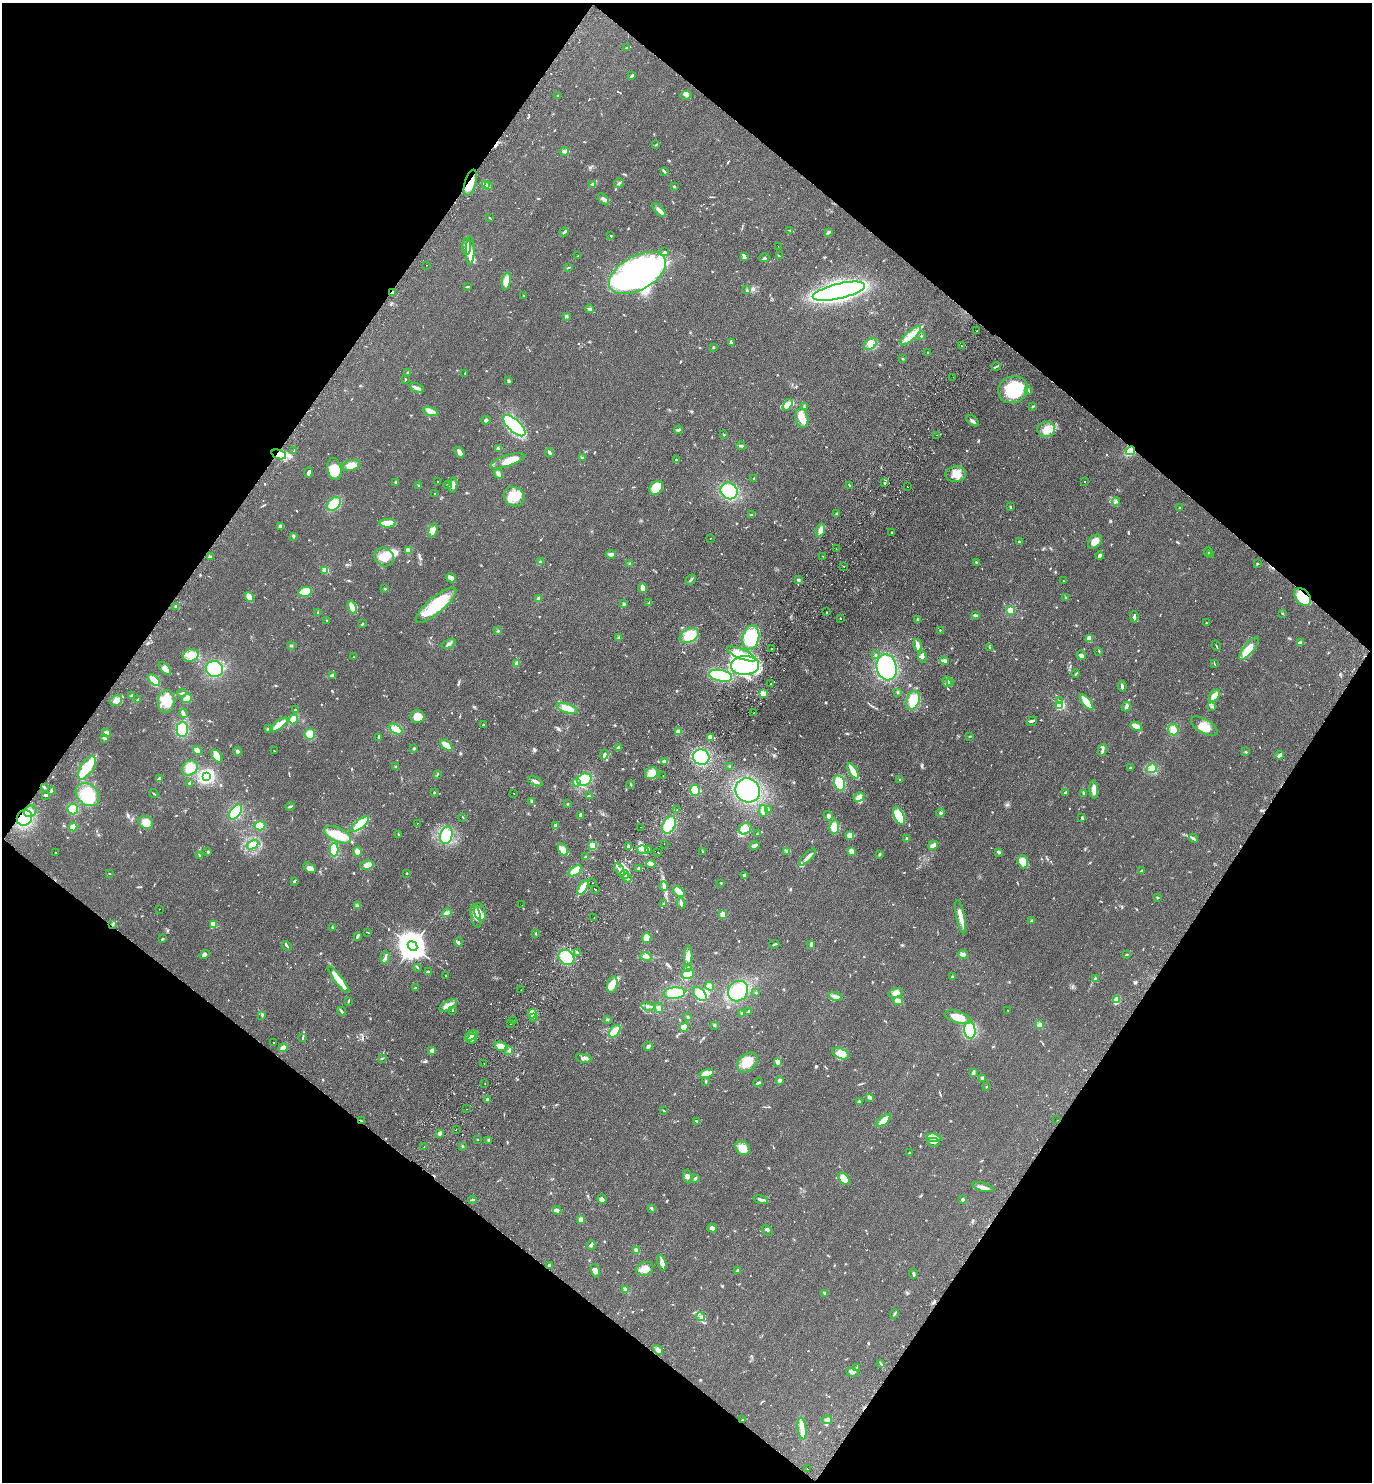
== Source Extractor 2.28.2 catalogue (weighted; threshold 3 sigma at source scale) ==
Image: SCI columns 202-5678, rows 37-5956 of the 6020 x 5993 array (HDU 1 of 3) = the unmasked area's bounding box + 8 px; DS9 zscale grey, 4 x 4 block average (1 PNG px = mean of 4 x 4 image px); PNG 1374 x 1484 px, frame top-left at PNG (2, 3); each listed source drawn as its Kron ellipse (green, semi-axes under 4 px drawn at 4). Shown black and unused: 49% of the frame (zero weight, under 2 of 3 exposures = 3% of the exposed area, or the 3 px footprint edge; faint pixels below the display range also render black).
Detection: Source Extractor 2.28.2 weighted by HDU 2 'WHT'. Background 0.0949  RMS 0.009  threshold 0.0403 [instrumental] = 3 sigma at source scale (4.5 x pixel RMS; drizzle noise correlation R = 1.50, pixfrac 1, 0.05/0.05 arcsec/px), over >= 5 px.
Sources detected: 1045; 4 too faint to see at this stretch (4 x 4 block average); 10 inside a brighter object's white glare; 17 cosmic-ray / hot-pixel residue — neither listed nor drawn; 22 coinciding with a brighter row at this scale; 93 inside a brighter listed object's ellipse — not listed separately; of the other 899, all 500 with FLUX_AUTO >= 3.23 (the completeness limit of this list) listed and drawn (399 fainter detections not listed), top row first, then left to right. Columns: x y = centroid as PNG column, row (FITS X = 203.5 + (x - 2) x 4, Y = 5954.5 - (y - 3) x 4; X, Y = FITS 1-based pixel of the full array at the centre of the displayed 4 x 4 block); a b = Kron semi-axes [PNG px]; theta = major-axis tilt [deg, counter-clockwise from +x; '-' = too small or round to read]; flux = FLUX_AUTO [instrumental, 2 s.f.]
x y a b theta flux
626 48 4 2 - 7.2
632 76 3 2 - 7.1
686 95 6 4 10 14
558 96 2 2 - 5.3
656 145 3 2 - 3.8
564 151 5 2 - 16
664 172 3 2 - 5.9
470 183 13 5 73 67
619 183 5 2 - 5.3
485 184 3 3 - 16
592 184 3 2 - 5.6
489 186 2 2 - 4.5
674 186 3 2 - 6.1
604 199 7 2 -47 12
659 210 8 3 -49 22
489 218 2 2 - 3.3
790 230 3 2 - 3.9
564 232 5 2 - 7.6
829 232 3 2 - 4.8
611 236 2 2 - 4.6
467 246 8 4 89 33
778 246 2 2 - 11
470 251 14 4 90 41
665 252 4 2 - 7.5
578 256 3 2 - 4.8
779 256 3 2 - 3.9
744 257 4 4 - 9.6
764 258 5 2 - 8.7
426 265 2 2 - 8.1
569 267 4 2 - 3.4
638 273 31 17 29 1400
506 281 9 4 81 52
467 287 4 2 - 3.9
747 290 4 2 - 4.4
839 291 27 7 13 1900
393 293 3 2 - 19
523 296 2 2 - 3.9
589 309 4 2 - 10
566 316 3 3 - 7.8
977 331 2 2 - 5.1
911 336 13 4 42 75
921 336 2 2 - 5.4
731 343 4 2 - 9.8
870 344 7 5 40 26
961 345 2 2 - 6.1
713 347 2 2 - 5.3
928 352 2 2 - 5.3
903 359 3 2 - 3.9
996 366 4 2 - 6.2
408 373 3 2 - 7.8
465 373 2 2 - 4.9
953 377 2 2 - 9.6
405 379 3 2 - 3.5
509 381 3 2 - 9.8
417 388 8 2 -23 24
1013 390 15 13 24 300
1028 390 2 2 - 3.6
787 405 6 4 59 23
804 406 4 2 - 4.9
1033 406 3 2 - 4.7
430 411 8 4 -17 31
802 418 10 6 -79 62
486 420 4 3 - 9.4
972 421 7 3 -38 14
514 426 14 6 -43 560
1046 429 9 7 -1 49
678 430 4 3 - 7.7
724 435 2 2 - 3.6
937 435 2 2 - 3.4
741 446 4 3 - 7.8
499 448 4 2 - 5
294 451 2 2 - 5.1
1130 451 5 4 - 100
459 452 6 4 -52 17
549 453 4 2 - 20
279 454 7 4 -20 57
582 457 3 2 - 7.3
676 460 3 2 - 8.1
507 461 17 5 19 75
351 465 9 5 13 37
334 469 11 7 -77 110
309 473 5 3 - 12
498 474 5 2 - 19
956 474 10 7 6 51
754 478 2 2 - 3.6
396 482 3 2 - 5.6
438 482 2 2 - 5.6
1084 482 2 2 - 6.4
884 483 2 2 - 5.9
418 485 3 2 - 5.8
448 485 4 2 - 5.6
453 485 7 3 80 18
849 485 2 2 - 3.8
907 487 2 2 - 4
656 488 8 6 46 90
729 491 9 8 - 180
435 494 2 2 - 5.6
514 496 10 9 - 110
1116 501 4 2 - 6.4
334 504 8 5 44 90
1010 507 4 2 - 5
1180 508 3 2 - 6.5
837 514 4 3 - 7.5
751 515 4 2 - 4
388 523 8 3 2 91
280 526 3 3 - 11
433 530 7 3 76 32
820 530 7 3 74 32
892 532 2 2 - 5
293 536 2 2 - 13
710 538 2 2 - 4.2
1095 541 8 5 46 45
1019 542 2 2 - 10
836 549 2 2 - 17
408 550 3 3 - 20
1208 552 5 2 - 5.4
611 554 5 3 - 13
1211 554 4 2 - 5.2
823 556 2 2 - 4.3
1100 556 4 2 - 18
210 557 3 2 - 5.2
384 557 10 9 - 75
540 562 3 2 - 16
976 562 2 2 - 3.3
1257 563 2 2 - 4.3
630 564 2 2 - 8.4
844 566 2 2 - 4.4
325 570 2 2 - 250
451 578 5 3 - 31
691 580 5 2 - 7.6
798 580 3 2 - 5.6
1063 581 2 2 - 5.1
385 588 2 2 - 3.3
643 588 5 3 - 37
305 592 7 5 11 110
249 597 5 3 - 53
1066 597 2 2 - 6.3
1303 597 10 6 -51 170
538 598 3 2 - 12
649 603 3 2 - 4.3
624 604 2 2 - 43
436 605 25 8 40 250
176 606 3 2 - 5.9
352 607 6 3 -66 60
1010 610 3 3 - 33
318 612 3 2 - 4.8
826 612 2 2 - 3.3
1282 613 3 2 - 4.4
975 615 4 2 - 6.8
1134 617 5 2 - 10
840 618 2 2 - 8.9
327 620 2 2 - 3.3
918 620 2 2 - 8.9
1206 623 3 2 - 3.2
362 624 3 2 - 6.5
940 630 2 2 - 3.4
498 631 3 2 - 4.5
689 636 10 6 26 120
619 637 2 2 - 11
751 638 12 8 76 190
1089 639 4 3 - 29
1300 643 4 3 - 20
449 644 7 3 23 14
917 645 6 3 -76 24
291 646 3 2 - 5.6
1216 646 5 2 - 4.7
989 647 2 2 - 4.8
1249 648 14 5 51 86
772 649 2 2 - 19
1099 651 2 2 - 4.8
741 654 15 5 -23 65
191 655 8 6 17 45
876 655 2 2 - 5.7
1081 655 5 3 - 13
354 657 2 2 - 8
922 657 6 2 -80 14
945 661 4 2 - 23
517 663 4 4 - 12
1214 663 3 2 - 3.3
745 665 14 9 2 260
887 667 13 10 -76 430
165 668 8 4 -45 19
214 669 8 8 - 180
1076 674 4 2 - 3.4
333 675 4 3 - 14
721 676 12 5 -12 250
154 680 7 3 -44 79
947 682 5 3 - 15
951 683 2 2 - 3.5
771 684 2 2 - 4.1
1122 686 5 2 - 12
898 692 2 2 - 4
182 693 4 2 - 4.4
763 694 4 3 - 47
131 696 3 3 - 9.5
1215 696 7 4 49 44
187 699 5 4 - 40
137 700 3 2 - 5.3
913 700 10 6 65 110
116 701 6 5 - 34
166 701 11 8 87 110
1059 701 2 2 - 6.3
1086 702 9 3 -51 93
1060 705 2 2 - 540
1211 706 3 2 - 5.4
1126 707 5 3 - 9.5
567 708 11 4 -18 59
295 710 2 2 - 9
183 713 5 2 - 8.5
754 713 2 2 - 4.2
417 716 7 6 - 52
293 719 5 4 - 49
1032 721 5 2 - 6.3
279 725 10 3 37 85
483 725 2 2 - 6.1
1136 726 6 3 -29 52
1204 726 15 7 -30 57
182 729 7 5 89 160
268 729 3 2 - 6.4
395 729 7 4 -31 34
1173 730 6 5 - 43
678 731 3 3 - 29
107 733 4 3 - 15
310 734 5 5 - 58
969 736 3 2 - 3.8
379 737 4 2 - 7.3
711 737 4 3 - 21
105 738 3 2 - 9.3
446 745 7 4 -41 46
414 748 2 2 - 5.3
618 748 4 2 - 8.2
1103 750 6 2 72 10
197 751 4 3 - 19
238 751 4 3 - 9.9
274 751 2 2 - 4
1245 752 2 2 - 5
604 755 5 2 - 10
1280 755 4 2 - 14
217 756 7 4 -56 58
701 757 8 7 - 220
665 762 4 3 - 25
730 766 2 2 - 4.5
395 767 3 2 - 3.8
87 768 13 6 57 110
190 768 8 7 - 65
1130 768 2 2 - 19
1152 768 5 4 - 28
853 771 8 3 -61 80
652 773 6 5 - 56
437 774 3 2 - 3.5
663 775 2 2 - 3.4
206 776 4 3 - 400
159 778 3 2 - 9
584 779 7 6 - 110
900 779 2 2 - 3.5
535 781 8 2 -23 16
189 783 3 2 - 4.1
576 783 3 2 - 5.7
839 783 8 5 -73 120
631 784 3 2 - 4
44 788 3 2 - 4.7
1094 789 9 4 -87 39
695 790 6 4 -71 55
748 790 12 11 - 360
51 791 3 2 - 5.4
434 792 2 2 - 3.6
1065 792 3 2 - 7
514 793 2 2 - 4.5
1084 793 3 2 - 4.6
154 794 4 2 - 4.7
45 795 2 2 - 12
88 795 13 10 -41 160
589 796 2 2 - 4.7
859 797 6 4 32 37
532 801 4 2 - 10
568 804 2 2 - 5.2
290 806 5 2 - 7.5
73 809 5 5 - 62
677 809 2 2 - 30
768 809 2 2 - 3.6
30 811 6 5 - 36
763 811 6 2 -79 65
235 812 8 5 55 140
941 813 4 2 - 7.2
580 816 4 2 - 7.8
828 816 5 4 - 13
899 816 9 5 -65 95
463 817 3 2 - 3.4
1082 817 3 2 - 5
24 818 8 7 - 220
146 822 8 6 -26 48
417 823 2 2 - 8.9
360 824 11 4 38 120
556 825 3 2 - 11
669 825 9 6 61 140
260 826 5 4 - 64
73 827 4 3 - 35
641 827 2 2 - 3.9
834 827 7 4 83 75
745 829 7 5 34 43
398 834 3 2 - 3.5
757 834 2 2 - 4.9
338 835 14 7 -25 110
446 835 9 6 76 140
850 835 4 3 - 33
907 838 3 3 - 6
1193 838 5 3 - 11
664 844 2 2 - 4.1
252 845 6 4 31 52
593 845 4 3 - 66
933 845 5 3 - 21
628 846 2 2 - 30
755 846 5 2 - 22
563 849 7 4 -61 27
334 850 6 4 -88 100
643 850 6 2 -12 15
649 850 2 2 - 3.3
787 851 3 2 - 6.5
851 851 4 3 - 24
208 852 3 2 - 4.7
358 852 5 4 - 32
703 852 2 2 - 4.2
999 852 4 2 - 10
56 853 2 2 - 5.9
658 853 2 2 - 48
879 854 3 2 - 6.1
200 855 3 2 - 5.2
586 857 2 2 - 39
808 857 11 2 46 26
1023 862 7 5 -74 34
651 864 5 3 - 17
367 865 6 4 12 30
309 868 7 4 -34 19
639 868 3 2 - 5.1
619 869 7 2 -54 9.3
1141 870 3 2 - 4.1
575 871 7 3 34 95
109 873 2 2 - 3.3
407 873 2 2 - 8.3
625 875 4 3 - 24
744 875 3 2 - 8.3
627 878 4 3 - 15
294 881 3 2 - 7.9
593 883 2 2 - 4.8
721 883 2 2 - 3.3
664 886 5 2 - 9.3
583 887 8 4 58 92
596 890 2 2 - 6
679 892 6 4 -41 50
1157 898 2 2 - 4.2
681 903 5 2 - 15
664 904 3 2 - 5.2
522 905 2 2 - 4.5
357 906 3 2 - 4.7
159 909 2 2 - 5.6
480 912 9 5 -72 29
447 913 5 2 - 9.9
723 914 2 2 - 170
476 916 12 5 -78 39
961 917 17 3 -78 55
594 918 2 2 - 3.9
1031 921 3 2 - 4.1
113 924 3 2 - 5.1
213 924 4 3 - 29
332 927 2 2 - 13
368 932 3 2 - 3.3
536 933 2 2 - 3.9
357 936 4 2 - 8.5
647 938 5 4 - 44
162 939 4 2 - 4.2
459 942 5 2 - 7.4
774 944 5 2 - 5.7
811 944 4 2 - 6.8
287 946 5 2 - 7
412 946 5 4 - 9100
577 952 3 2 - 4.9
1127 954 3 2 - 5.9
204 955 5 2 - 9.2
963 955 4 3 - 21
688 956 9 4 88 52
385 957 6 2 76 10
646 957 6 2 -13 21
566 958 8 7 - 110
417 967 3 2 - 3.9
687 967 2 2 - 4
428 972 4 2 - 10
688 974 6 5 - 78
446 975 2 2 - 6.2
952 977 2 2 - 6.3
1095 978 3 2 - 5
338 980 16 4 -52 70
612 984 9 5 78 54
710 986 4 3 - 34
415 988 3 2 - 5.8
521 990 2 2 - 6.9
738 991 11 9 52 170
674 993 11 5 6 140
756 993 3 2 - 3.4
896 993 7 4 10 28
700 994 8 5 -47 110
836 996 7 4 -16 18
1116 1000 3 3 - 9.2
348 1001 4 2 - 4.8
898 1001 5 3 - 25
448 1005 10 4 29 35
648 1007 7 2 -11 13
659 1008 5 3 - 13
452 1010 2 2 - 3.3
1008 1010 2 2 - 5.5
342 1011 4 2 - 8.8
748 1011 2 2 - 6
532 1014 5 3 - 67
742 1014 2 2 - 3.5
262 1015 3 2 - 6
688 1017 2 2 - 3.8
958 1017 14 6 -17 74
534 1018 2 2 - 4.9
513 1020 2 2 - 4.9
607 1020 3 2 - 5.1
510 1023 2 2 - 5.3
714 1025 3 2 - 5.8
1040 1025 3 3 - 22
684 1027 4 4 - 34
970 1030 8 5 -83 170
615 1031 7 4 52 52
471 1036 7 3 32 59
302 1038 2 2 - 4.8
472 1039 5 2 - 9.2
273 1042 2 2 - 8.5
501 1046 7 3 -20 47
648 1046 4 3 - 11
283 1048 4 3 - 32
432 1050 4 4 - 10
509 1051 3 2 - 5.5
841 1054 9 5 -25 55
382 1058 2 2 - 3.7
584 1058 8 3 -9 22
748 1062 11 8 44 84
484 1063 2 2 - 5.7
778 1063 4 3 - 12
973 1072 4 2 - 13
707 1074 7 3 14 68
982 1078 4 2 - 14
780 1080 2 2 - 77
706 1081 3 2 - 4.4
485 1083 2 2 - 58
758 1083 5 2 - 11
986 1087 2 2 - 4
869 1097 3 2 - 19
487 1100 4 3 - 11
859 1101 3 2 - 4.6
467 1109 2 2 - 4.6
664 1110 3 2 - 3.8
884 1120 8 4 39 70
1057 1120 2 2 - 3.3
361 1121 4 2 - 3.6
697 1121 4 2 - 6.2
456 1129 2 2 - 3.3
440 1133 2 2 - 18
934 1138 7 3 -8 23
477 1139 2 2 - 6.1
488 1140 3 2 - 5.1
934 1142 6 3 -12 17
462 1146 2 2 - 3.5
424 1147 2 2 - 3.5
743 1148 8 6 -40 61
909 1153 3 2 - 4.1
687 1176 6 3 -81 12
695 1179 3 2 - 7.5
844 1179 7 4 -47 54
983 1187 11 3 -15 27
602 1199 5 4 - 12
963 1199 2 2 - 56
473 1200 4 2 - 6.6
761 1200 7 2 -15 17
651 1208 3 2 - 6
557 1210 4 3 - 12
581 1220 4 3 - 17
712 1228 5 4 - 16
767 1230 6 2 -46 8.8
591 1245 4 3 - 11
636 1250 2 2 - 160
662 1263 8 4 -77 26
550 1265 4 3 - 9.5
645 1269 9 6 25 43
738 1270 3 3 - 8.2
595 1271 7 4 -74 16
914 1274 5 2 - 19
625 1289 4 2 - 12
825 1293 4 2 - 7.8
894 1314 4 2 - 6.6
701 1317 4 2 - 9.8
658 1350 6 3 -49 13
881 1364 4 2 - 4.8
856 1368 4 2 - 5.2
852 1372 6 4 -21 22
743 1419 3 2 - 3.4
827 1420 5 4 - 14
802 1428 11 3 -82 31
807 1469 2 2 - 44
Overlapping masked pixels (flux is a lower limit): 6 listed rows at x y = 470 183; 393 293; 1130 451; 279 454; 1303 597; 24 818
Diffuse or blended objects may show on this block-average render without a row.